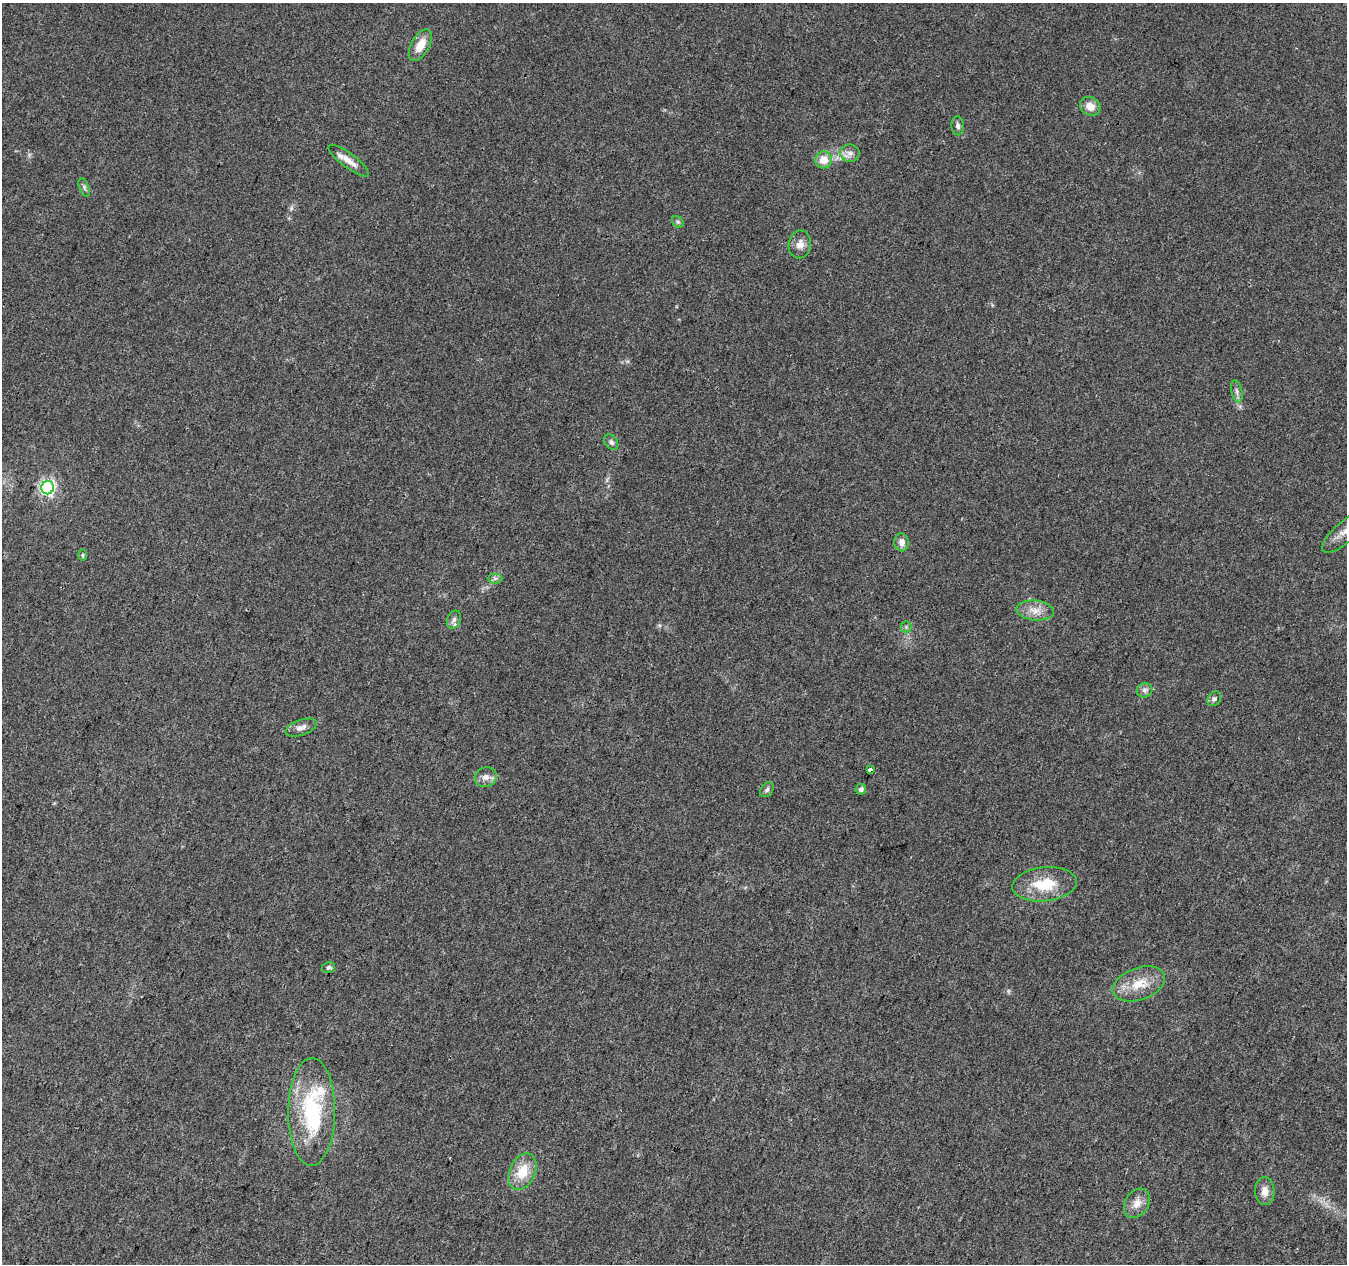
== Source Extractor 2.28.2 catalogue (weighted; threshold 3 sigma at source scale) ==
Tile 7 of 4 x 4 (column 3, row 2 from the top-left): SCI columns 2697-4041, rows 2803-4064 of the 5386 x 5539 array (HDU 1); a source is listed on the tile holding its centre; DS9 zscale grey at full resolution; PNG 1349 x 1266 px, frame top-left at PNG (2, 3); each listed source drawn as its Kron ellipse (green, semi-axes under 4 px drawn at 4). Shown black and unused: <1% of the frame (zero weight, under 3 of 4 exposures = <1% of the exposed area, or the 3 px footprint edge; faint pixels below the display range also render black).
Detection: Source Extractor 2.28.2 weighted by HDU 2 'WHT'; one run over the whole footprint, this tile lists its part. Background 0.0487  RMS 0.0044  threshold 0.0198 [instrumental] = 3 sigma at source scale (4.5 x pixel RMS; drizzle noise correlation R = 1.50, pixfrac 1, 0.0396/0.0396 arcsec/px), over >= 5 px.
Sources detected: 36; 1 inside a brighter object's white glare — neither listed nor drawn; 2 inside a brighter listed object's ellipse — not listed separately; the other 33 listed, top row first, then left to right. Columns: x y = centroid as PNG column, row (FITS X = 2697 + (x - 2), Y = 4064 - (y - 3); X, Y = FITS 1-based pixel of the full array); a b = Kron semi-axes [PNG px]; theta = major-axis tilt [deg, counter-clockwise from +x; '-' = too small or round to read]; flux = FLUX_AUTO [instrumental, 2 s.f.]
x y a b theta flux
420 45 17 9 61 6.9
1090 106 11 9 -34 4.4
958 126 9 6 -87 1.4
850 153 10 8 -8 2.4
824 160 8 8 - 5.8
349 161 25 7 -37 4.6
84 187 10 4 -69 1.1
678 222 6 5 - 0.81
800 244 14 11 81 3.5
1237 391 11 5 -77 1.5
611 442 8 6 -51 1.3
48 488 6 6 - 130
1346 531 30 10 41 6.2
902 542 9 7 -85 2.9
83 555 6 3 -90 0.49
495 578 7 5 0 0.97
1035 610 19 10 -6 4.9
454 620 9 6 66 1.5
906 627 5 5 - 0.82
1145 690 8 7 - 1.5
1214 699 8 6 53 1.1
301 727 17 7 19 2.9
870 770 4 3 - 3.7
486 777 11 9 18 2.8
861 789 5 5 - 1.2
767 790 8 6 50 1.2
1045 884 32 17 6 16
329 967 6 5 - 0.98
1139 984 27 16 19 10
312 1112 54 23 89 42
522 1172 19 12 66 10
1265 1191 14 9 -89 3.8
1137 1203 16 11 57 4.4
Overlapping masked pixels (flux is a lower limit): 1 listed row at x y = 870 770
Isophote crosses this tile's border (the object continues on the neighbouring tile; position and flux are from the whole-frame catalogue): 1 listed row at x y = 1346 531